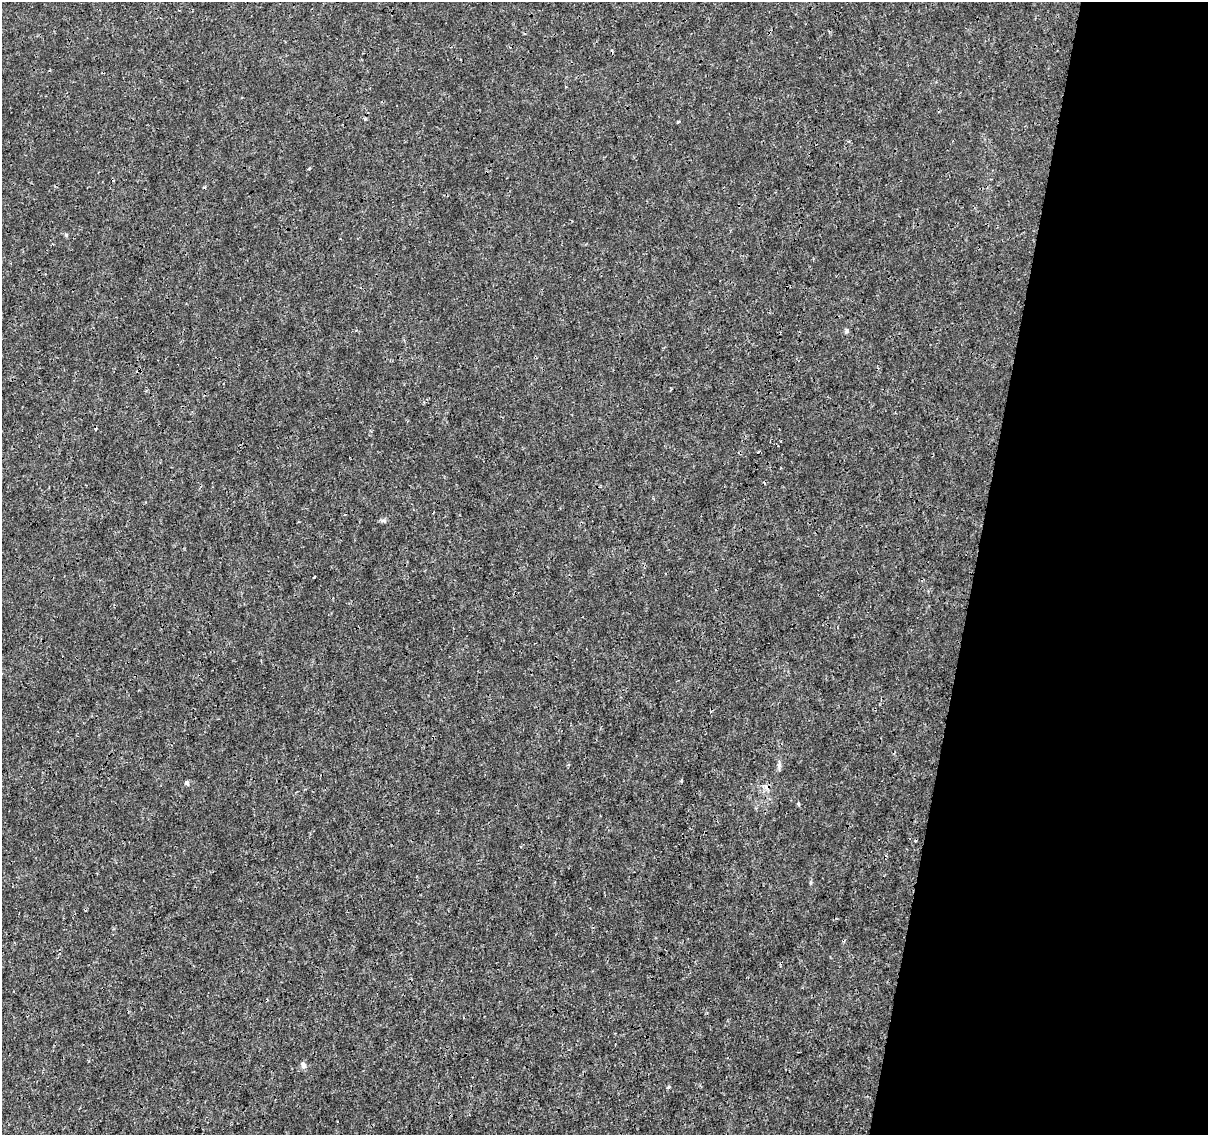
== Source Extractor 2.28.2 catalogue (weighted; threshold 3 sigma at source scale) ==
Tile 8 of 4 x 4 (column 4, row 2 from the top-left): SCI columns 3626-4831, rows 2551-3683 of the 4831 x 5041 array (HDU 1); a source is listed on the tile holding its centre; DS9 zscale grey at full resolution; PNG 1210 x 1137 px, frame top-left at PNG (2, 2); no overlay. Shown black and unused: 20% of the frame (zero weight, under 3 of 4 exposures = <1% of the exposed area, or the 3 px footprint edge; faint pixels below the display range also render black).
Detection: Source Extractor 2.28.2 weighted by HDU 2 'WHT'; one run over the whole footprint, this tile lists its part. Background 1.45e-04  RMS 7.4e-04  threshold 0.00333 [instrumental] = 3 sigma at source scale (4.5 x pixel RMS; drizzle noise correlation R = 1.50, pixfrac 1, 0.0396/0.0396 arcsec/px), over >= 5 px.
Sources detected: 16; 5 cosmic-ray / hot-pixel residue — not listed; the other 11 listed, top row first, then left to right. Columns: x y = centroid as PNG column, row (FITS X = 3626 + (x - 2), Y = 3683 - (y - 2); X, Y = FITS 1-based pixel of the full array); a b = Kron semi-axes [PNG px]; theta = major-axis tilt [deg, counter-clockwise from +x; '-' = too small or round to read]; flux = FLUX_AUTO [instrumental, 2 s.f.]
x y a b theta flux
678 122 3 3 - 0.15
66 235 6 4 -47 0.096
847 331 6 4 -90 0.12
384 521 8 5 -6 0.16
314 577 3 2 - 0.11
779 765 11 5 89 0.22
187 783 7 4 -53 0.13
798 804 5 4 - 0.089
810 883 6 3 71 0.083
303 1065 9 7 -51 0.24
669 1087 4 3 - 0.42